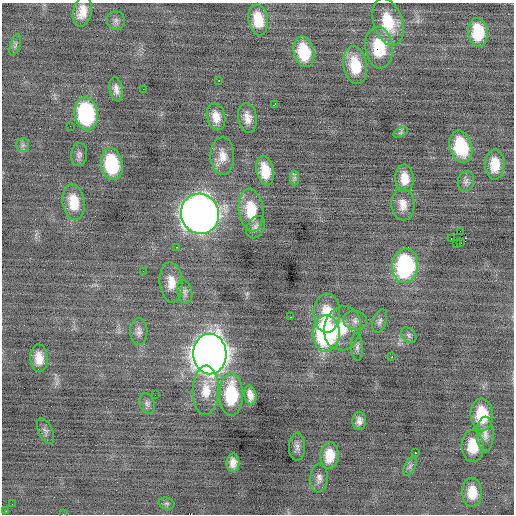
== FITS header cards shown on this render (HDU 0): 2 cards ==
NAXIS1  =                  512 / Axis length
NAXIS2  =                  512 / Axis length

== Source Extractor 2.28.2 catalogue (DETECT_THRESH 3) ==
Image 512 x 512 px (HDU 0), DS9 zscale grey, 1 PNG px = 1 image px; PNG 516 x 516 px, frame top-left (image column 1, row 512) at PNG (2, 3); each listed source drawn as its Kron ellipse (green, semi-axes under 4 px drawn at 4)
Background -0.207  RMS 0.86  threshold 2.59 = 3 sigma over >= 5 px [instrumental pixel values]
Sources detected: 75; all 75 listed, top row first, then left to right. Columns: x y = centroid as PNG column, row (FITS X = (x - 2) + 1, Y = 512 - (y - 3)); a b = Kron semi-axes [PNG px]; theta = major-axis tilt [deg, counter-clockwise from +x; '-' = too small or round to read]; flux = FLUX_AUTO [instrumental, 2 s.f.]
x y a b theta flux
82 12 15 9 78 750
258 20 16 9 -82 1300
116 21 9 9 - 220
388 22 24 14 -73 1900
478 32 14 10 -85 1900
15 45 11 5 73 150
379 48 21 13 -83 2400
304 52 15 10 -77 2000
355 65 19 11 -80 1700
219 81 3 2 - 120
116 89 12 6 -80 320
143 89 2 2 - 31
274 105 4 2 - 59
86 114 16 11 -82 6400
216 117 13 9 -77 600
247 118 15 9 -81 540
70 126 2 2 - 60
401 132 8 4 31 110
23 145 7 6 - 170
461 147 16 11 -75 3100
79 155 11 8 84 230
222 156 19 12 -89 700
112 164 16 11 -82 3600
495 164 15 9 89 1200
265 171 15 8 -79 1200
295 178 7 4 90 130
404 178 13 9 -87 790
466 181 10 8 74 230
74 202 18 11 -82 1300
403 204 16 11 -87 600
251 210 21 12 -83 1900
200 214 20 19 - 68000
256 227 12 8 62 280
460 231 2 2 - 24
451 238 2 2 - 120
461 243 2 2 - 21
457 244 3 2 - 43
177 247 3 2 - 100
405 266 17 13 84 7300
143 271 2 2 - 110
171 282 20 11 -85 820
185 292 12 7 -78 240
327 313 19 13 89 1500
291 317 3 2 - 55
355 321 12 9 -10 360
380 321 12 7 70 220
342 328 22 18 75 1600
139 331 13 8 88 300
326 333 18 13 90 11000
409 335 9 6 -47 160
357 347 14 6 -88 220
210 354 20 16 -89 95000
392 357 2 2 - 230
39 358 13 9 -86 740
206 390 25 13 88 1100
155 395 2 2 - 220
231 395 21 12 89 3400
250 395 9 6 -78 410
147 403 11 7 -73 220
482 415 16 11 -87 2200
359 421 9 7 87 290
45 431 14 7 -64 220
485 435 18 8 90 440
473 446 16 11 -87 1400
297 447 14 8 90 270
415 453 3 2 - 88
330 456 13 9 85 1100
233 463 9 6 88 440
410 466 10 5 63 180
319 478 14 9 87 360
472 492 14 10 -88 940
167 503 8 6 -16 140
12 504 2 2 - 39
6 511 2 2 - 310
63 514 2 2 - 180
At the frame edge (FLAGS 8, measured only in part): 1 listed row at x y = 63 514